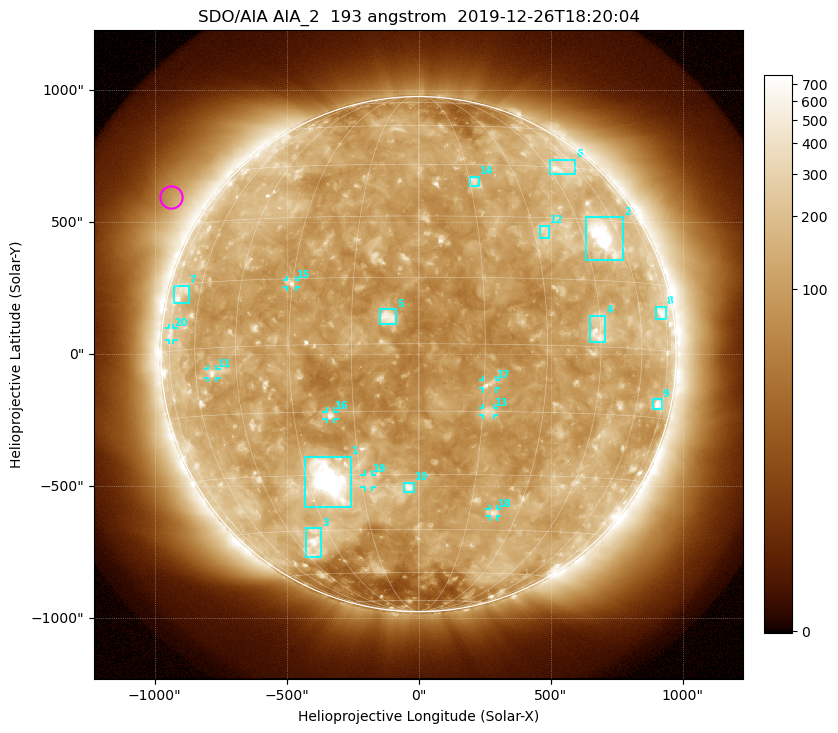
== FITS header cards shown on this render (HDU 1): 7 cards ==
TELESCOP= 'SDO/AIA'
INSTRUME= 'AIA_2'
WAVELNTH=                  193
WAVEUNIT= 'angstrom'
DATE-OBS= '2019-12-26T18:20:04.84'
CTYPE1  = 'HPLN-TAN'
CTYPE2  = 'HPLT-TAN'

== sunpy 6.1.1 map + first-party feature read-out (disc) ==
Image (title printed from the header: SDO/AIA AIA_2  193 angstrom  2019-12-26T18:20:04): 1024 x 1024 px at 2.4 arcsec/px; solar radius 976 arcsec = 407 px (full disc in frame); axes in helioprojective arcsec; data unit not stated in the header (colour bar unlabelled)
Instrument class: DISC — disc imager (sunpy class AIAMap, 193 A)
Bright regions (active regions / flare kernels): reference = the median radial profile (limb darkening/brightening removed); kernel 9 px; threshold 5 sigma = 171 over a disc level ~118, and >= 1.15x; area >= 12 px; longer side >= 10 px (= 24 arcsec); searched inside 0.97 R_sun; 24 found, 20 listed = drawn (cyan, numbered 1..; 8 of them under ~33 arcsec drawn as corner ticks so the feature stays visible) (cap 20 boxes per figure: the strongest are kept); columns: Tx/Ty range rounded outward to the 5 arcsec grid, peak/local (2 s.f.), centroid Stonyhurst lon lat
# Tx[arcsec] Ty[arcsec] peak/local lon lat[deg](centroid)
1 -435..-255 -580..-385 22 -24 -31
2 635..775 355..520 8.5 +52 +25
3 -430..-370 -770..-660 5.6 -38 -49
4 650..710 45..150 5.1 +44 +4
5 -150..-85 110..170 6.7 -7 +6
6 500..595 685..740 4.7 +52 +45
7 -930..-870 195..260 3.1 -71 +13
8 900..935 135..180 3.9 +72 +9
9 885..925 -210..-170 5.3 +71 -12
10 -55..-20 -525..-485 6.2 -3 -33
11 -800..-765 -90..-55 4.3 -53 -6
12 455..495 440..490 2.9 +33 +27
13 245..285 -230..-205 4 +16 -15
14 195..230 635..675 3.6 +16 +40
15 -500..-465 255..280 5 -30 +14
16 -350..-320 -245..-215 4.9 -21 -16
17 245..295 -130..-95 4.8 +16 -9
18 265..300 -615..-585 3.6 +22 -40
19 -205..-175 -505..-455 3 -13 -32
20 -945..-925 55..100 2.3 -74 +4
Off-limb structures (1.02-1.3 R_sun): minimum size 162 px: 6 found; the strongest spans PA ~35..75 deg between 1.06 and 1.3 R_sun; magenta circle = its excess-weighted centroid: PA ~60 deg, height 1.14 R_sun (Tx ~-935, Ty ~595 arcsec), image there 2.1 x the reference